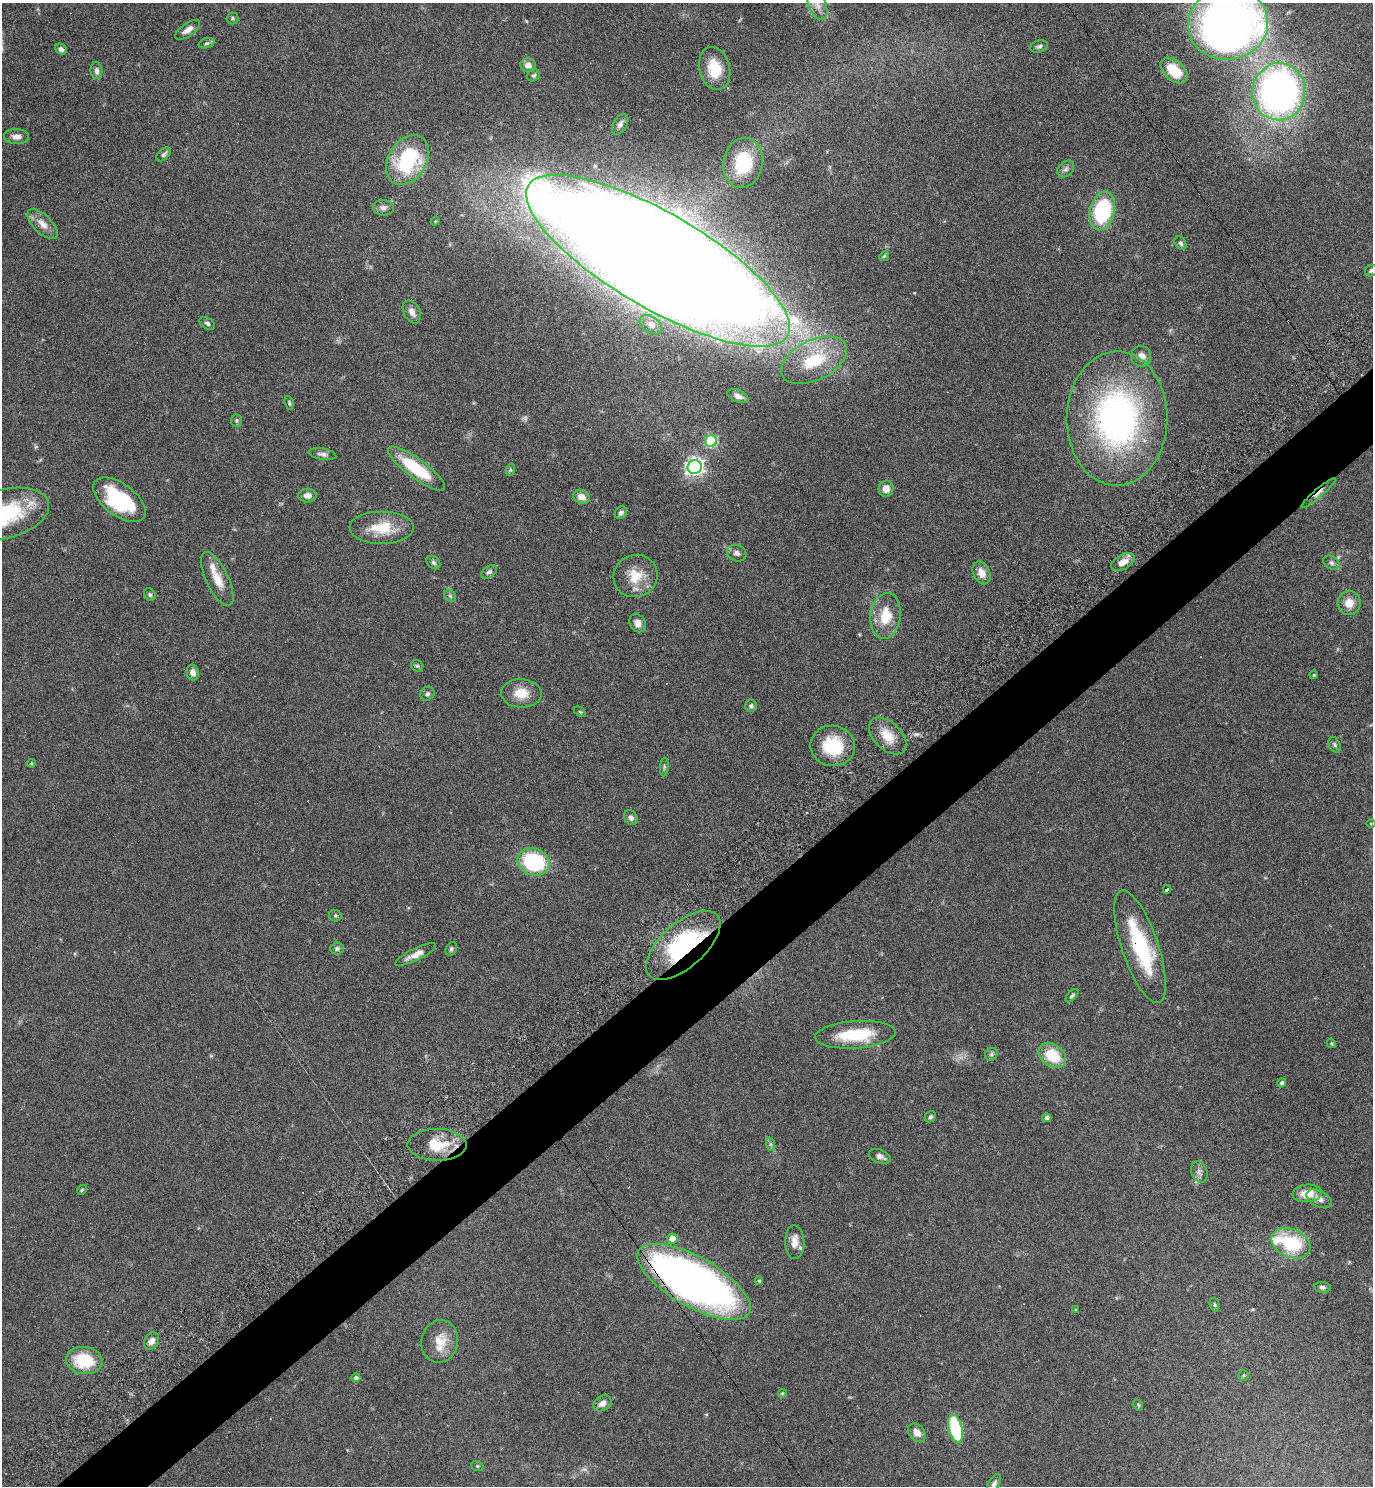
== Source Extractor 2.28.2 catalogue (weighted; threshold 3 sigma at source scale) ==
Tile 7 of 4 x 4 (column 3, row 2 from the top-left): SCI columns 2937-4307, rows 3020-4503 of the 6013 x 6036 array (HDU 1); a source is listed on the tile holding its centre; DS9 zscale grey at full resolution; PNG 1375 x 1488 px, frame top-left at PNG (2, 3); each listed source drawn as its Kron ellipse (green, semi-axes under 4 px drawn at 4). Shown black and unused: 5% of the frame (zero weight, under 4 of 7 exposures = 3% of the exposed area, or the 3 px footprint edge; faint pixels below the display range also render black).
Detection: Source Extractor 2.28.2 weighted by HDU 2 'WHT'; one run over the whole footprint, this tile lists its part. Background 0.0469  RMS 0.0039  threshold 0.0159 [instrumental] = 3 sigma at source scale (4.09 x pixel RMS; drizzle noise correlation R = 1.36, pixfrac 0.8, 0.05/0.05 arcsec/px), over >= 5 px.
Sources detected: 129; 2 too faint to see at this stretch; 2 inside a brighter object's white glare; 3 cosmic-ray / hot-pixel residue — neither listed nor drawn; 3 inside a brighter listed object's ellipse — not listed separately; the other 119 listed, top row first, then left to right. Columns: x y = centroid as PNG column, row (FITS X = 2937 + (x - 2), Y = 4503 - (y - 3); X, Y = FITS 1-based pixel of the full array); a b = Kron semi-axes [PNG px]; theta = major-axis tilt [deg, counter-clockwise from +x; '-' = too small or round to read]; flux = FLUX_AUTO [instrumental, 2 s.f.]
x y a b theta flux
817 5 15 8 -68 3
232 18 6 6 - 0.64
1228 24 40 36 8 270
188 30 14 6 35 2.1
206 43 8 5 18 0.74
1039 46 9 6 19 0.96
61 49 6 5 - 1.2
528 65 8 7 - 2.1
715 68 22 15 -75 11
1174 70 16 9 -42 9.1
97 71 8 6 -83 1.2
534 75 7 6 - 0.79
1279 92 28 26 86 160
620 124 11 6 59 1.5
16 136 12 7 -3 2.1
164 154 9 5 41 0.83
407 160 27 19 58 34
743 163 25 20 80 20
1066 169 10 7 45 1.3
383 208 10 8 -2 1.8
1102 211 20 12 76 31
435 221 4 4 - 0.42
43 224 19 9 -45 3.8
1180 243 7 5 -58 0.8
884 256 5 4 - 0.49
658 261 150 47 -30 2300
1371 270 6 5 - 0.74
412 312 12 8 -62 2.3
207 323 8 5 -32 0.8
651 325 12 8 -34 2.4
1141 356 10 10 - 2.8
814 360 35 20 26 20
738 396 11 6 -23 1.8
289 403 7 4 -70 0.56
1117 418 67 50 89 120
236 421 6 5 - 0.62
711 441 6 6 - 31
322 454 14 5 -9 1.3
695 467 7 7 - 150
417 469 35 9 -36 19
510 470 6 4 72 0.46
886 489 8 7 - 2.4
1319 493 22 4 41 1.9
307 495 9 7 0 2.1
581 497 8 6 -27 3
119 500 30 16 -36 29
621 513 7 5 43 1.1
3 514 47 24 15 35
382 528 32 16 0 10
737 553 10 8 -22 1.6
433 562 8 5 -45 0.78
1123 562 13 7 31 3.5
1331 563 9 6 -33 0.99
489 572 9 5 33 0.93
981 573 12 8 -64 3.5
635 576 22 21 - 8.7
217 579 29 11 -64 6
150 595 7 5 -59 0.7
450 596 7 5 -44 0.69
1349 603 12 11 - 4.4
886 616 23 15 83 9.6
638 623 9 7 -58 2.4
417 666 6 5 - 0.59
193 672 8 6 -76 2.1
1314 675 4 3 - 0.33
521 693 20 14 -2 6.3
427 694 7 6 - 0.82
751 706 6 6 - 0.85
580 712 7 3 -36 0.43
888 736 22 13 -44 6.8
1335 745 8 5 -62 0.82
833 746 22 20 -10 15
31 763 4 4 - 0.43
664 767 9 3 86 0.63
631 818 8 6 -56 1.4
1371 824 5 3 - 0.31
534 862 16 13 -21 31
1167 889 4 4 - 6.8
335 916 6 5 - 0.58
683 945 45 22 42 43
1140 947 59 18 -71 26
337 949 6 6 - 0.83
451 949 7 5 64 0.78
416 954 22 6 26 3
1072 996 8 4 47 0.71
855 1035 41 13 4 18
1331 1043 5 3 - 0.33
991 1054 7 5 45 0.76
1052 1056 15 11 -36 12
1282 1083 5 4 - 0.88
930 1117 6 5 - 0.71
1047 1118 4 4 - 1.2
770 1144 7 4 -71 0.66
437 1145 29 16 -1 10
880 1156 11 6 -22 1.6
1199 1172 11 7 -69 1.5
82 1190 5 4 - 0.51
1307 1193 15 8 7 6.1
1319 1199 14 8 -29 2.3
672 1238 5 5 - 2.9
795 1242 17 9 -88 3.5
1291 1243 20 14 -24 22
759 1281 4 4 - 0.49
694 1282 63 25 -29 230
1322 1287 8 5 -7 0.86
1215 1305 7 4 -72 0.57
1076 1310 4 3 - 0.34
152 1341 9 7 61 2.2
440 1341 21 18 78 7
84 1361 18 13 -7 15
1244 1375 5 5 - 0.55
356 1378 4 4 - 1.3
782 1393 5 4 - 0.51
602 1403 9 7 32 2.2
1138 1405 6 4 -60 0.44
955 1428 14 6 -75 28
917 1433 10 7 -50 2.4
477 1466 6 5 - 0.53
994 1484 11 5 59 1.2
Overlapping masked pixels (flux is a lower limit): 5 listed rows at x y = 1319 493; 1167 889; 683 945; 437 1145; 694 1282
Isophote crosses this tile's border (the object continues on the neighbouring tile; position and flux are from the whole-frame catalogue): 5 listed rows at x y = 817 5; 1228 24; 1371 270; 3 514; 994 1484